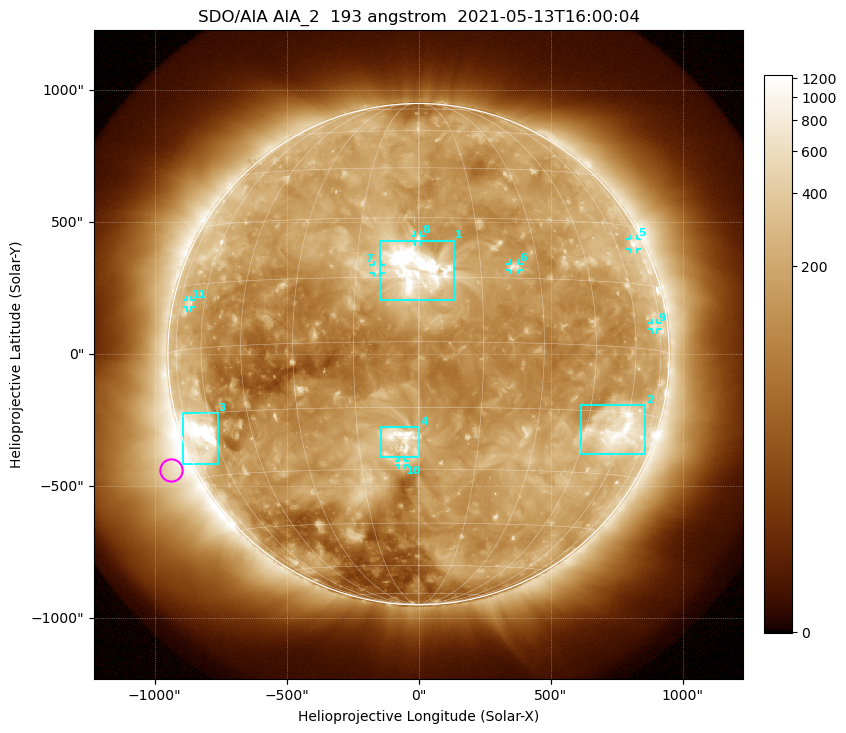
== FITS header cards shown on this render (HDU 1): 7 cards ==
TELESCOP= 'SDO/AIA '           / For AIA: SDO/AIA
INSTRUME= 'AIA_2   '           / For AIA: AIA_ATA1, AIA_ATA2, AIA_ATA3 or AIA_AT
WAVELNTH=                  193 / [angstrom] Wavelength
WAVEUNIT= 'angstrom'           / Wavelength unit: angstrom
DATE-OBS= '2021-05-13T16:00:04.843' / [ISO] Date when observation started; ISO 8
CTYPE1  = 'HPLN-TAN'           / CTYPE1: HPLN
CTYPE2  = 'HPLT-TAN'           / CTYPE2: HPLT

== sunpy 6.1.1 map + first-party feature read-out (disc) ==
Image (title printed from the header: SDO/AIA AIA_2  193 angstrom  2021-05-13T16:00:04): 1024 x 1024 px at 2.4 arcsec/px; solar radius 950 arcsec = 396 px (full disc in frame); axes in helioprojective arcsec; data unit not stated in the header (colour bar unlabelled)
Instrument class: DISC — disc imager (sunpy class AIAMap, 193 A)
Bright regions (active regions / flare kernels): reference = the median radial profile (limb darkening/brightening removed); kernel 9 px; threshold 5 sigma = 317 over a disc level ~145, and >= 1.15x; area >= 12 px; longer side >= 9 px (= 22 arcsec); searched inside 0.97 R_sun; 11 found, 11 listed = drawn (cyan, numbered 1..; 7 of them under ~33 arcsec drawn as corner ticks so the feature stays visible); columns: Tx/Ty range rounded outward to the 5 arcsec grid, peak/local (2 s.f.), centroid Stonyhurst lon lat
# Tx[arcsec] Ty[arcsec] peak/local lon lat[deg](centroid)
1 -150..135 205..430 15 -1 +17
2 615..860 -380..-195 7.1 +57 -19
3 -895..-760 -415..-220 13 -67 -20
4 -145..5 -390..-275 7.9 -5 -22
5 800..830 395..440 4 +70 +25
6 345..380 320..345 4.3 +24 +18
7 -170..-145 305..340 3.3 -10 +17
8 -15..10 425..450 4.2 +0 +25
9 880..905 90..120 2.9 +71 +5
10 -75..-50 -420..-400 3.6 -4 -28
11 -875..-860 175..205 2.9 -68 +11
Off-limb structures (1.02-1.3 R_sun): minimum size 162 px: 8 found; the strongest spans PA ~90..145 deg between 1.02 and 1.3 R_sun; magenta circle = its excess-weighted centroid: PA ~115 deg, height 1.09 R_sun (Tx ~-940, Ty ~-440 arcsec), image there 4.6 x the reference